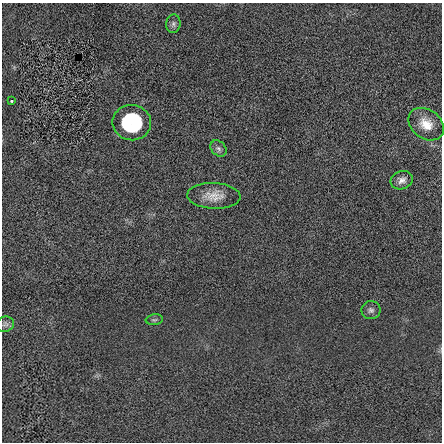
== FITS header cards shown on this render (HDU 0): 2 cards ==
NAXIS1  =                  440 / length of data axis 1
NAXIS2  =                  440 / length of data axis 2

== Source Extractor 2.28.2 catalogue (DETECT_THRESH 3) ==
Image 440 x 440 px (HDU 0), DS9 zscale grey, 1 PNG px = 1 image px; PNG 444 x 444 px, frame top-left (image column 1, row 440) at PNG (2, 3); each listed source drawn as its Kron ellipse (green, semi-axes under 4 px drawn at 4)
Background 0.00172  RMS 1.2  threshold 3.58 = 3 sigma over >= 5 px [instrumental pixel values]
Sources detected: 10; all 10 listed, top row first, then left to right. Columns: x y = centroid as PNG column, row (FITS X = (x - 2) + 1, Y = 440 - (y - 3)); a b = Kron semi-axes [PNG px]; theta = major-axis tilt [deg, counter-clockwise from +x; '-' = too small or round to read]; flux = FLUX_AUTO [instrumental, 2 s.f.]
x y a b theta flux
173 24 9 7 83 260
12 101 3 3 - 120
132 123 19 17 -4 5600
426 124 19 14 -36 1300
218 148 9 7 -45 270
402 180 11 9 18 460
214 196 27 13 -2 1200
371 310 9 9 - 290
154 320 9 5 6 170
5 324 9 7 17 210